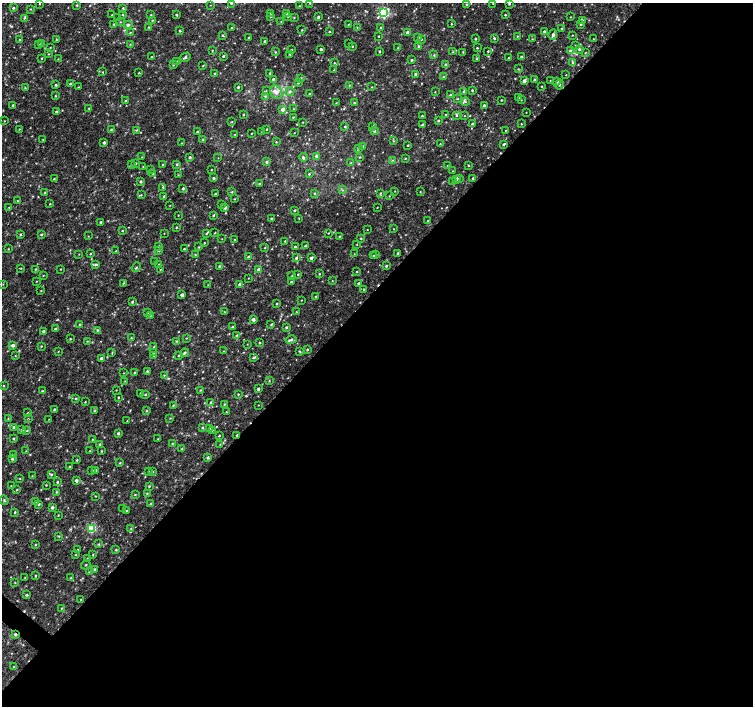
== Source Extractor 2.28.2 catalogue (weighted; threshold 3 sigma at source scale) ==
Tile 12 of 4 x 4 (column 4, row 3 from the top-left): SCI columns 4509-6010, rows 1575-2981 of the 6016 x 6028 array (HDU 1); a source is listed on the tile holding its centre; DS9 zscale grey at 2 x 2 block average (1 PNG px = mean of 2 x 2 image px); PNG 755 x 708 px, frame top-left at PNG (2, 3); each listed source drawn as its Kron ellipse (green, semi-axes under 4 px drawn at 4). Shown black and unused: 59% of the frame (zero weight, under 2 of 3 exposures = <1% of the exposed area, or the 3 px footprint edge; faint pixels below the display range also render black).
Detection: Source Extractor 2.28.2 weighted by HDU 2 'WHT'; one run over the whole footprint, this tile lists its part. Background 0.00558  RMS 0.003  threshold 0.0133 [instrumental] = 3 sigma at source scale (4.5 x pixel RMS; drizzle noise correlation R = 1.50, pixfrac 1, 0.0396/0.0396 arcsec/px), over >= 5 px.
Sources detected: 466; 4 cosmic-ray / hot-pixel residue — neither listed nor drawn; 1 coinciding with a brighter row at this scale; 5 inside a brighter listed object's ellipse — not listed separately; the other 456 listed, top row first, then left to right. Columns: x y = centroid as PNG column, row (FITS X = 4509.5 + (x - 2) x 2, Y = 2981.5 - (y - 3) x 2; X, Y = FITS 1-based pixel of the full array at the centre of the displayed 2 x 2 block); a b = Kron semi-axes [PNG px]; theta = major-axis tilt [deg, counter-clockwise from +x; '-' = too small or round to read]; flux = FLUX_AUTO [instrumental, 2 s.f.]
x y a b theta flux
231 3 2 2 - 0.46
310 3 2 2 - 0.35
493 3 2 2 - 0.29
39 4 2 2 - 0.36
466 4 3 2 - 0.53
509 4 2 2 - 0.65
77 5 3 2 - 0.59
210 5 3 2 - 0.28
299 6 2 2 - 0.54
13 8 4 3 - 0.7
123 8 3 2 - 1.1
30 9 3 2 - 0.5
271 13 3 2 - 0.48
384 13 4 3 - 66
287 14 3 3 - 0.73
112 15 2 2 - 0.46
123 15 3 3 - 0.53
151 15 2 2 - 0.48
176 15 3 2 - 0.66
505 15 2 2 - 0.58
271 16 3 3 - 0.89
288 16 3 2 - 0.5
294 17 3 2 - 0.46
318 17 3 3 - 0.98
571 17 2 2 - 0.27
24 18 4 3 - 0.81
118 18 3 2 - 0.32
152 20 2 2 - 0.4
583 20 3 2 - 0.54
281 21 2 2 - 0.26
120 22 3 2 - 0.43
114 24 3 3 - 0.73
348 24 3 2 - 0.38
451 24 2 2 - 0.45
581 24 3 3 - 0.84
128 25 4 4 - 1.5
149 27 2 2 - 0.46
357 27 2 2 - 0.42
380 27 3 3 - 0.63
232 28 2 2 - 0.49
561 28 2 2 - 0.37
302 30 2 2 - 0.51
180 31 3 3 - 0.56
329 31 3 2 - 0.63
544 31 3 2 - 1
130 32 3 2 - 0.51
408 32 3 3 - 2.9
223 35 3 2 - 0.55
553 35 5 3 - 1.8
572 35 2 2 - 0.31
379 36 2 2 - 0.49
517 36 2 2 - 0.5
418 37 2 2 - 0.59
249 38 2 2 - 0.82
494 38 3 2 - 0.84
19 39 2 2 - 0.38
421 39 2 2 - 0.44
475 39 2 2 - 0.89
532 39 2 2 - 0.33
593 39 2 2 - 0.27
56 40 2 2 - 0.3
265 41 3 2 - 0.9
42 43 3 3 - 0.75
348 43 2 2 - 0.23
130 44 3 2 - 0.35
38 45 3 2 - 0.39
575 45 3 2 - 0.4
352 46 2 2 - 0.61
419 46 3 2 - 0.86
50 47 2 2 - 0.3
398 48 2 2 - 0.89
477 48 2 2 - 0.58
321 49 2 2 - 1.1
579 49 2 2 - 0.93
212 50 3 2 - 0.38
291 50 2 2 - 0.68
570 50 3 3 - 1.2
379 51 2 2 - 0.75
488 51 2 2 - 0.56
275 52 3 2 - 0.53
453 52 3 3 - 0.53
463 52 3 2 - 0.42
585 53 3 2 - 0.34
48 54 2 2 - 0.4
290 54 2 2 - 0.52
434 55 3 3 - 0.56
223 56 2 2 - 0.67
152 57 2 2 - 0.7
185 57 5 3 - 1.2
521 57 3 2 - 0.99
42 58 2 2 - 0.51
508 58 2 2 - 0.6
58 59 3 2 - 0.38
477 59 3 2 - 0.52
411 60 3 2 - 0.76
176 61 3 2 - 0.34
334 63 3 2 - 0.38
572 63 3 3 - 0.83
173 64 3 2 - 0.66
445 64 2 2 - 0.68
203 66 3 2 - 0.43
518 69 3 3 - 0.57
334 70 3 2 - 0.42
103 72 2 2 - 0.37
139 73 3 2 - 0.56
214 73 2 2 - 0.46
270 73 3 2 - 0.72
416 74 3 3 - 1.2
566 75 2 2 - 0.3
443 77 3 3 - 0.59
301 78 3 2 - 0.53
273 79 3 2 - 1.1
535 80 3 3 - 0.99
524 81 2 2 - 3
550 81 2 2 - 0.45
299 82 3 3 - 0.49
557 82 3 3 - 1.7
70 84 3 2 - 0.69
560 84 5 2 - 0.64
56 85 3 2 - 0.86
349 85 3 2 - 0.48
542 86 2 2 - 0.46
78 87 2 2 - 0.38
238 87 2 2 - 0.88
372 87 2 2 - 0.37
25 88 3 2 - 0.4
472 90 2 2 - 0.66
266 91 3 2 - 0.37
290 91 5 4 - 1.2
276 92 7 5 -59 3.3
435 92 3 2 - 0.29
464 92 3 3 - 1.4
309 94 3 2 - 0.56
450 95 3 3 - 1
55 96 2 2 - 0.49
265 96 3 3 - 0.55
518 97 3 2 - 0.53
458 99 3 2 - 0.46
501 100 3 2 - 0.43
521 100 2 2 - 0.48
126 101 2 2 - 0.64
465 102 4 3 - 1.1
336 103 2 2 - 0.29
355 103 2 2 - 1
13 105 2 2 - 0.6
484 105 2 2 - 1.2
89 108 2 2 - 0.47
283 109 3 3 - 3.4
294 109 2 2 - 0.33
57 112 3 3 - 1.3
526 112 2 2 - 0.29
244 114 3 2 - 0.37
445 114 2 2 - 0.32
456 115 4 3 - 1
422 116 2 2 - 0.79
464 116 2 2 - 0.25
293 117 2 2 - 0.4
438 120 3 2 - 0.69
4 121 2 2 - 0.29
232 122 3 2 - 0.39
302 122 2 2 - 0.33
472 124 3 3 - 0.77
521 124 2 2 - 0.38
422 125 3 2 - 0.93
345 126 2 2 - 0.75
373 126 3 2 - 0.72
19 129 3 2 - 0.34
111 129 3 2 - 0.57
266 129 2 2 - 0.38
137 130 3 3 - 0.59
374 130 3 3 - 1.8
262 131 2 2 - 0.33
505 131 2 2 - 0.33
197 132 2 2 - 0.54
252 133 2 2 - 0.3
294 133 2 2 - 0.27
235 135 3 2 - 0.43
43 139 3 2 - 0.33
203 140 3 2 - 0.82
393 141 3 3 - 0.53
104 142 2 2 - 1.3
276 142 2 2 - 0.39
181 143 2 2 - 0.22
440 144 3 2 - 0.32
504 144 3 2 - 0.91
408 145 2 2 - 0.48
363 146 3 2 - 0.66
358 148 3 3 - 0.51
316 156 3 3 - 1.4
142 157 2 2 - 0.27
190 157 2 2 - 1.3
303 157 4 3 - 1.1
360 157 3 2 - 0.51
218 158 2 2 - 0.23
405 158 2 2 - 0.45
392 160 3 2 - 0.51
267 162 3 3 - 1.1
136 163 3 2 - 0.4
351 163 3 2 - 0.78
131 164 2 2 - 0.43
177 164 3 3 - 0.65
163 165 2 2 - 0.44
447 165 3 2 - 0.28
468 165 3 2 - 0.54
143 166 2 2 - 0.35
150 169 3 2 - 0.66
211 170 2 2 - 0.3
453 171 2 2 - 0.34
153 173 2 2 - 0.38
309 174 2 2 - 0.59
178 175 2 2 - 0.33
213 178 3 3 - 0.77
460 178 2 2 - 0.38
473 178 2 2 - 0.85
54 179 3 2 - 0.49
457 180 4 3 - 0.89
141 181 3 2 - 0.92
453 181 3 2 - 0.38
259 184 3 2 - 0.53
163 187 2 2 - 0.65
183 188 2 2 - 0.97
343 190 3 2 - 0.56
395 191 3 2 - 0.3
420 191 3 2 - 0.31
232 192 3 2 - 0.5
45 193 3 2 - 0.54
314 193 3 2 - 0.53
380 193 3 3 - 0.65
215 194 2 2 - 0.83
141 195 3 2 - 0.35
164 196 3 2 - 0.75
389 196 2 2 - 0.39
235 199 2 2 - 0.39
17 201 2 2 - 0.3
50 204 2 2 - 0.42
221 204 2 2 - 0.51
170 205 2 2 - 0.26
9 207 2 2 - 0.31
225 208 3 3 - 1.5
377 208 2 2 - 0.32
295 210 3 2 - 0.78
178 215 2 2 - 0.28
213 215 3 2 - 0.74
271 218 2 2 - 0.55
299 218 2 2 - 0.28
427 221 2 2 - 0.41
101 222 2 2 - 0.72
176 227 2 2 - 0.46
393 229 2 2 - 0.24
367 230 2 2 - 0.26
122 231 2 2 - 0.41
164 233 2 2 - 0.24
215 233 2 2 - 0.41
328 233 2 2 - 0.33
20 234 3 2 - 0.74
41 234 2 2 - 0.86
206 234 3 3 - 0.51
88 236 3 2 - 0.28
339 236 3 3 - 0.53
361 238 3 2 - 0.59
222 239 2 2 - 0.27
235 240 2 2 - 0.38
285 241 2 2 - 0.5
204 243 2 2 - 0.46
357 244 2 2 - 0.3
159 246 4 3 - 0.92
305 246 4 2 - 0.71
199 247 3 3 - 0.57
295 247 2 2 - 0.79
265 248 2 2 - 0.43
8 249 2 2 - 0.38
184 249 3 2 - 0.67
159 250 3 3 - 0.67
116 251 3 3 - 0.51
398 253 3 2 - 0.58
79 254 2 2 - 0.27
90 254 2 2 - 0.42
354 254 2 2 - 0.28
376 254 2 2 - 0.69
195 255 3 2 - 0.43
373 255 2 2 - 0.47
249 257 4 3 - 1.1
296 258 3 3 - 1
311 258 3 2 - 1.3
155 262 2 2 - 0.36
159 264 2 2 - 0.4
96 265 4 3 - 1.3
219 266 3 2 - 0.5
386 266 3 3 - 0.83
136 267 5 3 - 0.81
21 268 3 2 - 0.42
35 269 2 2 - 0.54
61 269 2 2 - 0.36
160 269 3 2 - 0.34
259 270 3 3 - 3.8
357 272 2 2 - 0.51
298 274 3 2 - 0.49
319 274 2 2 - 0.51
43 275 3 2 - 0.32
292 276 2 2 - 0.28
248 278 2 2 - 0.29
332 280 2 2 - 0.28
36 281 2 2 - 0.3
291 282 2 2 - 0.68
123 283 3 2 - 0.5
358 283 2 2 - 1.1
3 284 3 2 - 0.33
239 284 3 2 - 1.6
208 285 2 2 - 0.29
364 289 3 2 - 0.49
41 290 2 2 - 0.29
182 295 3 3 - 2.1
316 296 2 2 - 0.63
302 300 2 2 - 0.29
132 302 3 3 - 0.75
277 304 2 2 - 0.57
148 312 3 3 - 0.92
224 312 2 2 - 0.38
296 312 3 2 - 0.36
150 315 2 2 - 0.42
253 319 3 3 - 2.1
80 324 2 2 - 0.46
271 324 3 2 - 0.44
233 327 3 3 - 0.68
287 327 3 3 - 0.72
56 329 3 3 - 1.5
97 330 3 3 - 0.77
44 331 2 2 - 1.4
237 336 3 3 - 0.9
131 337 2 2 - 0.38
186 338 3 2 - 0.33
70 339 3 3 - 0.44
291 340 5 3 - 1.4
87 341 2 2 - 0.39
176 341 3 3 - 0.59
259 343 2 2 - 0.57
247 344 2 2 - 0.27
13 345 3 3 - 1.8
41 346 3 2 - 0.43
154 347 3 2 - 0.74
307 350 3 3 - 0.7
58 351 2 2 - 0.31
224 351 3 2 - 0.29
300 351 3 2 - 0.51
112 353 3 2 - 0.43
153 353 3 2 - 0.51
185 353 5 2 - 1.1
179 355 3 2 - 0.48
15 356 3 2 - 0.32
154 356 3 2 - 0.34
253 357 4 3 - 0.81
101 358 3 2 - 1.7
147 371 3 3 - 0.76
124 373 3 2 - 0.3
135 373 3 2 - 0.59
164 375 3 2 - 0.43
125 381 3 2 - 0.3
269 381 3 2 - 0.42
3 386 2 2 - 0.36
258 389 3 3 - 1.3
116 390 2 2 - 0.33
200 390 2 2 - 0.4
42 391 3 2 - 0.55
140 393 3 2 - 0.32
238 394 2 2 - 0.48
145 395 3 2 - 0.6
118 397 2 2 - 0.56
76 398 3 2 - 0.54
85 402 3 2 - 0.41
211 403 3 3 - 1.6
224 404 3 3 - 0.55
173 405 3 2 - 0.51
258 405 2 2 - 0.26
54 410 3 3 - 0.71
147 410 3 2 - 0.51
94 411 3 3 - 0.54
226 412 2 2 - 0.34
28 413 3 3 - 0.67
8 418 3 2 - 0.45
28 418 3 2 - 0.39
170 418 3 2 - 0.39
49 419 2 2 - 0.27
127 421 2 2 - 0.26
14 427 3 3 - 1
203 428 3 3 - 0.76
209 428 2 2 - 0.45
22 430 3 3 - 0.95
212 430 2 2 - 0.38
27 431 3 2 - 0.43
118 433 2 2 - 1.3
237 435 3 2 - 0.92
219 436 3 2 - 0.49
13 438 2 2 - 0.75
92 439 2 2 - 0.37
158 439 2 2 - 0.3
172 443 2 2 - 0.39
100 444 3 3 - 0.96
220 444 3 2 - 0.3
182 449 3 2 - 0.58
26 451 2 2 - 0.34
90 451 3 2 - 0.59
101 451 2 2 - 0.46
13 455 3 2 - 0.47
208 458 3 2 - 1
12 459 3 3 - 0.77
77 460 3 2 - 0.52
120 463 3 2 - 0.49
70 467 2 2 - 0.62
92 470 3 2 - 0.75
95 470 3 3 - 0.99
152 471 3 3 - 0.81
149 472 3 3 - 0.56
52 474 3 2 - 0.57
32 476 3 2 - 0.31
20 478 3 2 - 0.38
76 481 4 2 - 1.3
57 482 3 2 - 0.57
46 485 2 2 - 0.39
11 486 2 2 - 0.3
149 486 3 2 - 0.63
17 490 3 2 - 0.46
56 492 3 2 - 0.52
147 493 3 2 - 0.57
135 494 3 2 - 0.49
95 496 2 2 - 0.35
4 500 5 2 - 0.74
36 502 3 3 - 2.2
39 504 3 2 - 0.72
151 504 3 3 - 0.94
52 507 2 2 - 1.6
123 508 3 2 - 0.29
126 511 2 2 - 0.44
15 512 3 2 - 0.56
58 515 3 2 - 0.34
91 528 3 3 - 42
131 528 3 2 - 0.4
59 536 3 2 - 0.48
99 544 3 2 - 0.45
35 545 2 2 - 0.46
78 550 3 2 - 0.78
116 550 3 2 - 0.72
93 554 3 2 - 0.47
76 555 2 2 - 0.45
87 558 3 2 - 0.28
86 565 5 2 - 0.45
95 569 3 3 - 0.71
89 572 2 2 - 0.25
36 575 3 2 - 0.44
25 577 2 2 - 0.37
71 578 3 3 - 1
15 582 3 2 - 0.31
27 595 3 2 - 0.72
81 600 2 2 - 0.66
62 608 3 2 - 0.45
15 635 3 3 - 0.96
13 667 2 2 - 0.36
Overlapping masked pixels (flux is a lower limit): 2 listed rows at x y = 237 435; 15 635
Isophote crosses this tile's border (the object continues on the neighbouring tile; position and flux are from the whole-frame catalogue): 4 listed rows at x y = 231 3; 310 3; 493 3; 509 4
Diffuse or blended objects may show on this block-average render without a row.